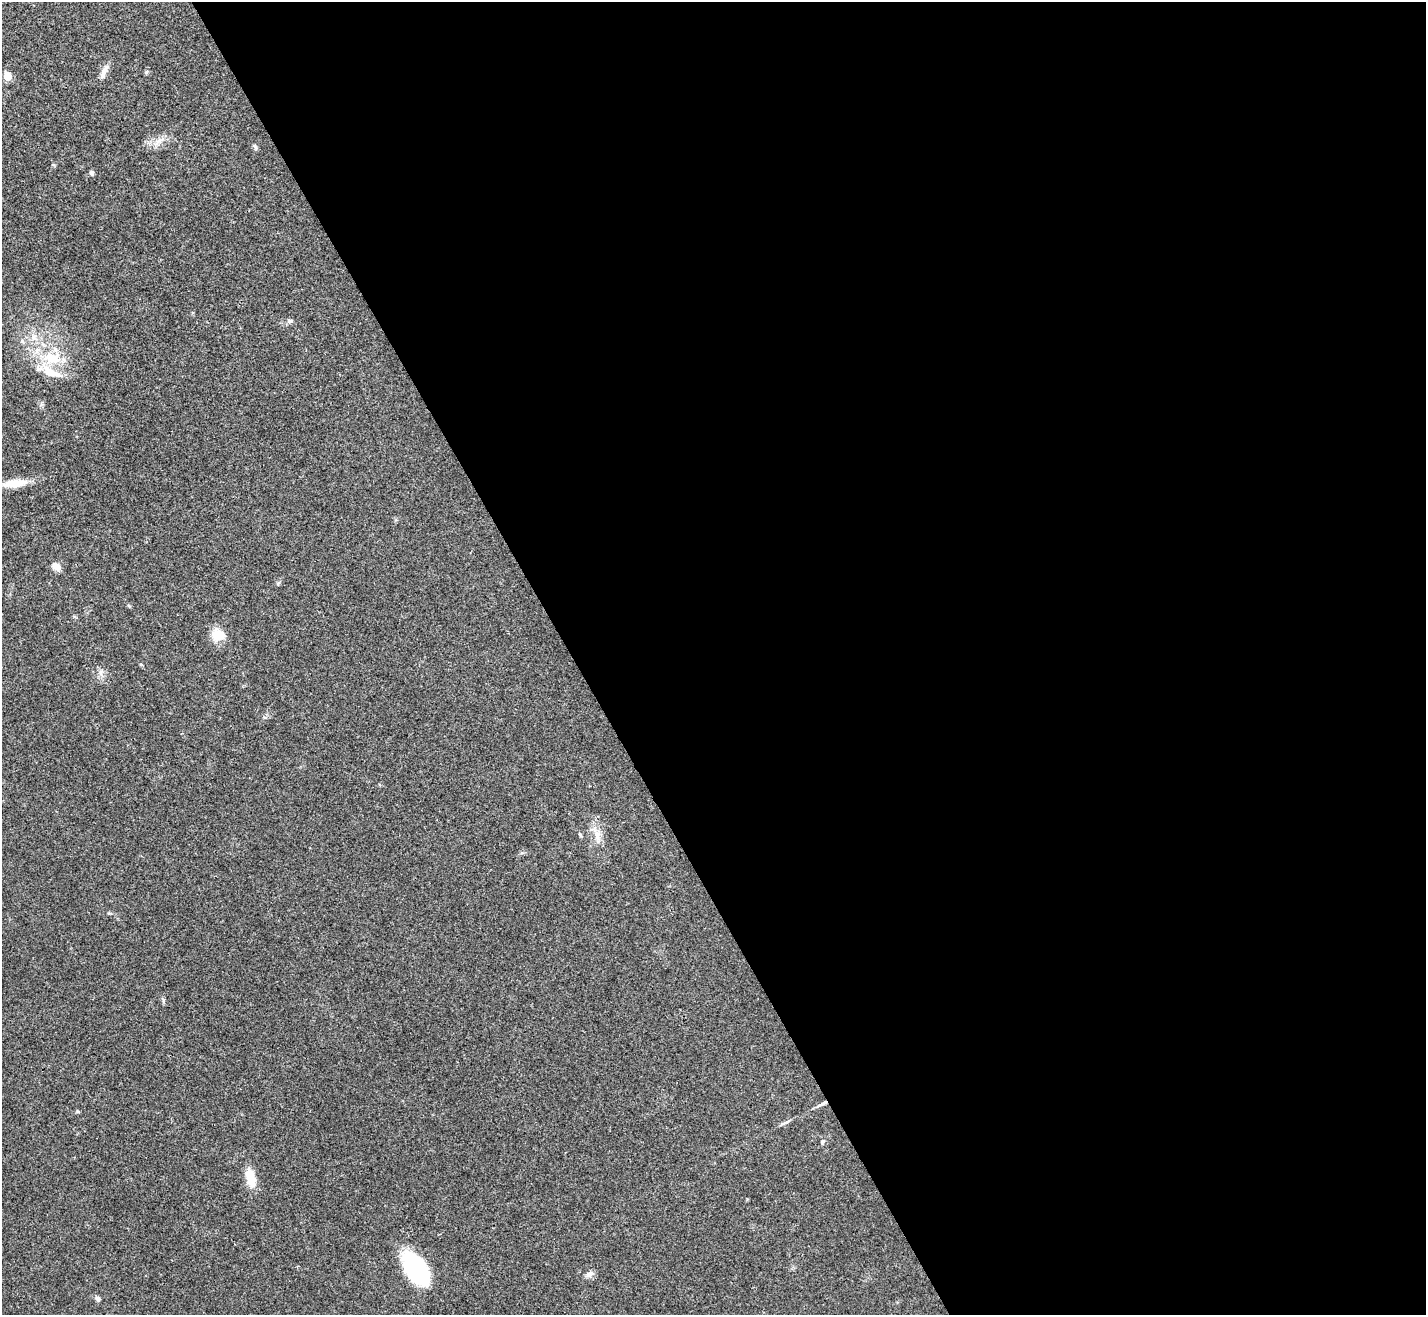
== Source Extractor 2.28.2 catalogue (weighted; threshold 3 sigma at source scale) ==
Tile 8 of 4 x 4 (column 4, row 2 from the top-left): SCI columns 4277-5700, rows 2781-4093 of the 5705 x 5696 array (HDU 1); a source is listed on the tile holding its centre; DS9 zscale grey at full resolution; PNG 1428 x 1317 px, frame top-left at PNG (2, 2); no overlay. Shown black and unused: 60% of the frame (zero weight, under 3 of 4 exposures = <1% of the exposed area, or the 3 px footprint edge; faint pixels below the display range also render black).
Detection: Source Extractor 2.28.2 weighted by HDU 2 'WHT'; one run over the whole footprint, this tile lists its part. Background 0.0219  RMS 0.0042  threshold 0.0191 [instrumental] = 3 sigma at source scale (4.5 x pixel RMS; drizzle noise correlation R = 1.50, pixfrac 1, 0.05/0.05 arcsec/px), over >= 5 px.
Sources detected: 23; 1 inside a brighter listed object's ellipse — not listed separately; the other 22 listed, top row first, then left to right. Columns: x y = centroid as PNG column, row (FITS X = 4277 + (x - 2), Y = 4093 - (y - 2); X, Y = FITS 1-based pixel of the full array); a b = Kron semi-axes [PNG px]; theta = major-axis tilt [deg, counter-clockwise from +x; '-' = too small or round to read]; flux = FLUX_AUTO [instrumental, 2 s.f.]
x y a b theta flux
105 70 17 7 63 2.8
146 72 6 5 - 0.62
7 76 6 5 - 8.8
159 141 10 7 13 2.3
255 147 8 5 -57 0.82
92 173 6 5 - 1.2
290 321 7 6 - 0.94
34 337 11 7 -31 2.7
22 341 6 4 -46 0.74
52 358 25 18 -11 15
15 483 33 9 6 8.1
56 566 10 8 -40 2.9
218 635 17 15 -22 6.6
580 835 8 4 -62 0.58
597 836 19 7 -85 3.8
823 1103 15 4 28 1.8
784 1123 16 3 23 1.1
823 1142 6 4 57 0.68
250 1177 22 10 -74 7.9
416 1269 34 17 -57 50
589 1274 11 7 34 1.8
97 1298 7 5 -27 1.1
Overlapping masked pixels (flux is a lower limit): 1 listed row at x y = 823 1103
Unlisted compact peaks at least as high as the median listed source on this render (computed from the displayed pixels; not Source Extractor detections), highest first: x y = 163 1000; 100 672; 77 1111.